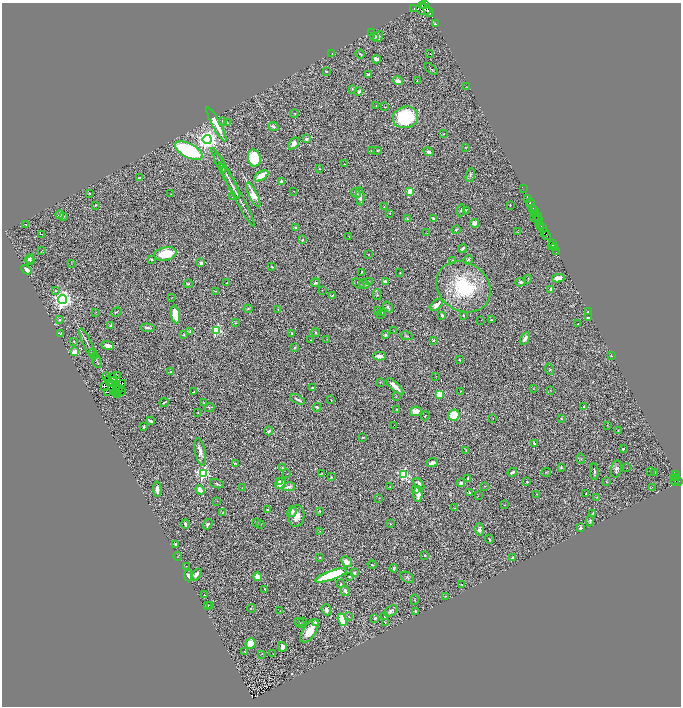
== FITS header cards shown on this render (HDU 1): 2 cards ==
NAXIS1  =                 1357
NAXIS2  =                 1408

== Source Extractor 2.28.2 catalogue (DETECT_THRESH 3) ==
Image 1357 x 1408 px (HDU 1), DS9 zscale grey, zoomed out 1/2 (1 PNG px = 2 x 2 image px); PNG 683 x 708 px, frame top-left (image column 1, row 1407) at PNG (2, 3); each listed source drawn as its Kron ellipse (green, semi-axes under 4 px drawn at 4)
Background 1.25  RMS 0.052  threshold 0.156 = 3 sigma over >= 5 px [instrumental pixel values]
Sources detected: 393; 61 cannot appear on this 1/2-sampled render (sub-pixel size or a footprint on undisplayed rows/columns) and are neither listed nor drawn; the other 332 listed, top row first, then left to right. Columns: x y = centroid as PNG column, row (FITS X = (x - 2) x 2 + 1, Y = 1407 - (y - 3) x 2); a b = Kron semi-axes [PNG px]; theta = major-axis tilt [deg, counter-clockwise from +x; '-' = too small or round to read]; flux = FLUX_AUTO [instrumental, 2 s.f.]
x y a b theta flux
424 3 3 1 - 89
422 5 2 1 - 240
414 8 2 1 - 25
423 10 7 5 -13 1600
428 11 6 3 -49 1600
435 24 3 2 - 7.8
371 32 2 1 - 4.3
375 37 4 3 - 19
378 37 6 3 57 17
332 54 2 1 - 3.6
360 54 4 2 - 9.2
430 54 3 1 - 4.2
376 59 4 3 - 54
431 69 7 2 -39 7.5
326 71 4 2 - 6.5
369 75 4 3 - 20
398 81 5 3 - 79
417 81 2 1 - 3.1
466 87 2 1 - 2.7
352 89 4 3 - 7.6
359 92 2 2 - 95
376 105 2 1 - 2.5
385 107 2 1 - 5.5
294 113 4 3 - 7.5
405 117 13 10 18 650
222 121 3 2 - 5.7
228 123 4 2 - 8.3
216 124 19 3 -61 310
273 127 5 3 - 20
443 134 2 2 - 5.7
306 139 4 3 - 20
207 140 4 4 - 7200
294 144 7 4 52 54
465 147 2 1 - 4.3
189 150 15 7 -27 1400
377 150 3 2 - 10
371 151 2 1 - 3.8
428 152 5 4 - 31
254 158 8 6 -80 490
220 163 10 2 -63 15
344 164 2 1 - 2.6
319 169 2 2 - 6
226 173 29 2 -62 52
470 175 7 3 72 19
261 176 8 3 32 170
139 178 4 2 - 8.2
281 181 3 3 - 22
231 183 18 2 -63 35
523 189 3 1 - 6.6
294 191 2 1 - 2.7
410 191 3 2 - 280
90 193 2 2 - 6.3
356 193 5 3 - 22
170 194 3 1 - 3.2
237 195 36 2 -62 68
253 195 14 4 -64 420
233 196 3 3 - 8.2
360 197 9 3 -86 56
528 199 2 2 - 16
530 203 5 2 - 470
95 205 3 3 - 6.8
510 205 4 2 - 5.5
384 206 3 2 - 5.7
533 208 3 2 - 560
461 210 6 3 82 19
466 210 2 2 - 5.9
534 211 3 2 - 360
390 213 3 2 - 3.9
534 214 2 1 - 39
60 215 4 4 - 19
64 216 3 2 - 6.1
537 217 4 2 - 67
407 218 4 3 - 8.3
434 218 3 2 - 16
535 218 2 1 - 21
539 219 2 1 - 93
475 223 4 4 - 70
26 224 2 2 - 7.2
540 224 2 1 - 18
541 226 2 1 - 27
296 228 3 2 - 13
542 228 3 3 - 220
456 230 4 3 - 13
518 232 2 1 - 2.8
544 232 2 1 - 76
427 233 2 2 - 5.3
41 234 2 1 - 26
547 236 2 2 - 140
349 237 2 1 - 3.2
303 240 3 3 - 12
552 244 2 2 - 66
551 246 2 1 - 43
463 248 4 2 - 18
554 248 2 2 - 130
42 250 3 2 - 4.3
556 252 2 1 - 78
165 254 11 6 11 320
369 254 2 1 - 2.9
29 259 5 4 - 29
152 259 3 3 - 13
31 260 2 2 - 8.8
468 260 5 3 - 13
453 261 3 3 - 19
201 263 4 3 - 27
72 264 3 1 - 2.6
272 267 2 2 - 8.1
26 270 5 3 - 58
361 272 4 3 - 12
400 273 2 2 - 3.7
558 278 6 4 12 86
528 279 4 2 - 5.5
369 281 2 2 - 3.9
385 282 4 3 - 33
520 282 5 4 - 21
227 283 2 2 - 4.8
315 283 4 3 - 26
188 284 4 3 - 9.2
359 284 7 3 -32 9.7
364 284 5 4 - 13
464 287 28 24 -35 700
551 289 4 3 - 24
322 290 2 2 - 4.2
56 291 4 3 - 11
215 291 2 2 - 9.9
377 295 5 3 - 12
332 296 4 2 - 8.1
172 297 2 1 - 2.1
63 299 4 4 - 5600
436 305 8 4 40 61
388 307 6 3 -50 19
248 309 4 3 - 11
278 309 4 2 - 4.9
378 310 2 2 - 3.6
96 312 3 1 - 3
116 312 5 3 - 8.2
588 312 3 2 - 8.6
383 313 4 3 - 11
175 314 9 4 -80 200
381 314 4 2 - 7.3
442 315 3 2 - 18
463 315 2 2 - 9.4
588 318 4 2 - 13
60 320 3 3 - 13
481 320 2 1 - 3.5
491 320 2 2 - 14
235 323 4 2 - 6.8
578 324 2 2 - 14
111 325 3 3 - 12
147 328 7 3 -6 26
216 330 3 3 - 880
190 331 4 2 - 10
394 331 2 1 - 4
316 332 4 2 - 10
292 333 3 1 - 6.5
60 334 3 2 - 4.6
385 334 3 2 - 18
183 335 4 2 - 7.6
406 336 6 3 -12 12
327 339 2 1 - 3.1
525 339 7 3 58 41
311 340 3 1 - 3.5
433 340 3 2 - 15
74 342 3 2 - 5.5
87 343 16 2 -65 27
108 345 6 3 -7 49
295 348 3 3 - 12
74 352 3 3 - 120
93 354 5 2 - 9.3
379 356 6 4 -1 51
611 356 2 2 - 7
459 360 3 2 - 6.3
97 361 7 3 -69 15
550 369 6 3 -68 12
171 372 3 2 - 10
118 375 2 1 - 2.9
107 376 2 1 - 2.3
436 376 2 1 - 2.4
112 377 2 1 - 3.2
108 380 2 1 - 1.4
114 381 2 1 - 4
112 382 2 1 - 3.8
380 382 2 2 - 5
123 383 2 1 - 3.8
110 384 2 1 - 9
104 386 2 1 - 1.9
395 386 11 3 -44 74
116 387 2 1 - 0.18
120 388 2 1 - 7
312 388 3 3 - 9.8
533 389 2 2 - 3.6
118 390 2 1 - 1
550 390 2 2 - 4.7
122 391 2 1 - 28
461 391 2 1 - 3.8
108 392 3 1 - 4.6
193 392 3 1 - 6
116 393 2 1 - 1.7
118 394 3 2 - 28
439 394 4 4 - 140
396 397 2 2 - 4.9
297 399 8 2 -28 25
331 400 2 1 - 5.5
164 402 5 1 - 12
204 402 3 2 - 4.1
317 407 4 2 - 15
584 407 3 2 - 10
209 408 5 4 - 12
397 409 2 2 - 7.6
416 411 6 4 14 100
198 413 3 2 - 6
454 415 6 5 - 270
425 416 5 2 - 6.9
493 418 2 1 - 3.2
561 419 3 3 - 9.1
151 421 4 2 - 22
394 425 2 1 - 1.6
607 425 2 2 - 3.9
144 427 3 2 - 13
618 430 3 2 - 5.7
269 431 4 3 - 12
363 437 3 2 - 8.9
534 443 3 2 - 11
623 449 3 2 - 14
466 451 4 2 - 7.9
200 452 14 5 -79 72
581 459 5 3 - 9.8
235 463 3 2 - 5.7
432 463 6 3 20 39
561 467 3 3 - 12
282 468 3 3 - 7.4
627 468 2 1 - 5
616 469 9 5 81 33
594 471 8 2 -86 15
512 472 5 3 - 23
546 472 5 2 - 5.8
650 472 2 1 - 4.9
655 472 3 3 - 18
322 473 3 3 - 6.6
203 474 4 4 - 1100
287 474 2 2 - 3.6
403 474 4 3 - 1300
675 474 3 2 - 82
331 477 4 3 - 7.8
468 478 3 3 - 18
675 478 3 1 - 34
279 481 2 2 - 13
675 481 4 3 - 260
678 481 3 2 - 190
527 482 3 3 - 7.9
606 482 3 1 - 3.8
281 483 6 5 - 84
461 483 4 4 - 34
217 484 7 3 -16 13
419 484 7 3 -51 43
485 486 3 3 - 6
289 487 6 3 13 32
390 487 3 2 - 5.8
652 487 2 1 - 4
242 488 2 1 - 3.3
157 489 7 3 -88 44
200 490 5 3 - 81
416 490 3 3 - 14
469 493 3 2 - 17
418 494 8 4 89 63
537 494 2 2 - 5.1
586 494 3 2 - 9.4
478 496 2 1 - 3.5
597 497 3 2 - 6
379 498 2 2 - 3.8
217 501 3 1 - 4.2
504 505 2 1 - 6.4
455 508 2 2 - 4.2
268 510 3 2 - 32
320 511 3 2 - 8.9
223 512 2 1 - 3.9
292 512 6 4 61 47
592 513 4 2 - 5.9
297 516 11 7 81 82
590 521 5 3 - 13
256 522 2 1 - 2.7
390 523 3 2 - 4.1
185 524 4 3 - 24
208 524 6 4 58 19
261 524 2 2 - 4.9
580 527 4 3 - 26
479 529 6 5 - 35
320 531 3 2 - 6
489 539 4 3 - 9.1
175 545 3 2 - 20
425 555 2 2 - 10
178 556 4 2 - 4.7
320 558 3 2 - 7
513 558 3 2 - 20
346 562 6 4 -43 73
372 565 4 2 - 7.3
186 566 3 2 - 4.2
394 568 4 3 - 15
354 573 2 2 - 23
196 574 7 3 55 52
331 575 17 4 20 810
188 576 6 4 -86 53
350 576 3 2 - 9.7
257 577 4 4 - 78
407 577 7 5 -31 20
341 584 3 2 - 11
462 584 3 2 - 4.9
265 589 2 1 - 5.2
345 591 5 3 - 38
204 595 2 1 - 5.6
445 596 3 2 - 6
414 600 5 2 - 6.6
207 605 3 2 - 11
210 606 3 2 - 8.2
251 608 4 3 - 7.9
326 610 6 4 -69 29
280 611 2 2 - 3.4
391 611 8 4 31 33
415 611 2 2 - 13
349 616 4 2 - 7.4
385 616 3 2 - 12
375 618 4 3 - 20
342 620 6 4 -71 210
303 622 2 2 - 12
315 622 2 2 - 150
385 622 3 2 - 4.3
300 623 6 3 -44 15
309 631 13 6 57 160
251 644 5 5 - 110
282 647 5 3 - 92
244 651 4 2 - 5.8
262 654 3 2 - 4.6
273 654 3 2 - 3.2
At the frame edge (FLAGS 8, measured only in part): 1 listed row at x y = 424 3
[61 sub-pixel or undisplayed-footprint detections neither listed nor drawn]